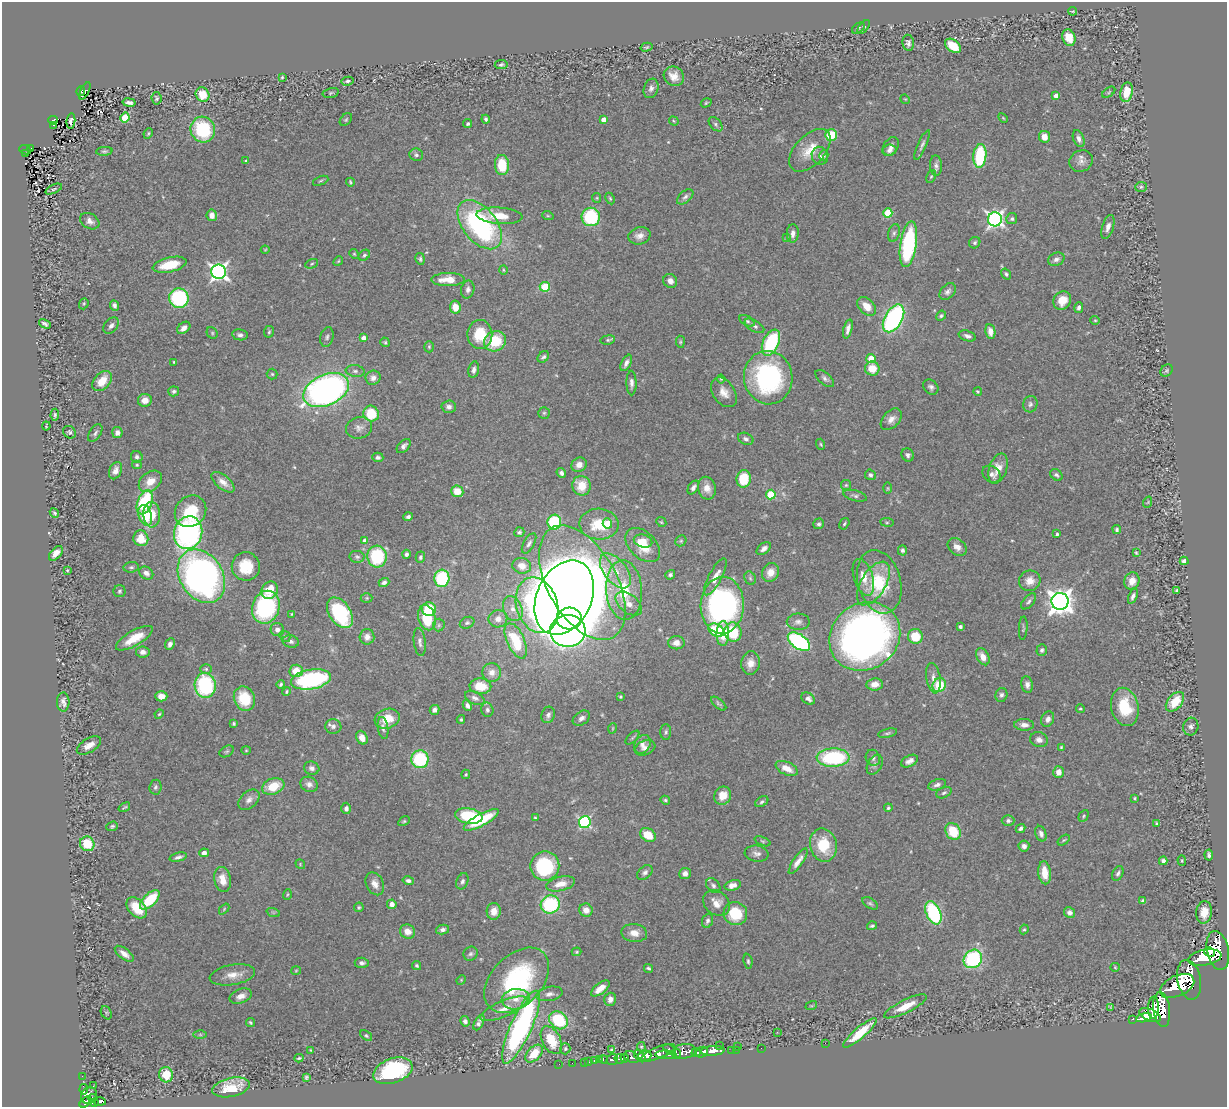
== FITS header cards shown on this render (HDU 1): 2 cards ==
NAXIS1  =                 1225
NAXIS2  =                 1105

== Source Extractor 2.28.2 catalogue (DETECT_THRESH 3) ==
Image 1225 x 1105 px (HDU 1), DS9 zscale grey, 1 PNG px = 1 image px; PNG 1229 x 1109 px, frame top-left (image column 1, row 1105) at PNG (2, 2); each listed source drawn as its Kron ellipse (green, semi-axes under 4 px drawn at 4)
Background 0.581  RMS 0.04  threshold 0.119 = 3 sigma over >= 5 px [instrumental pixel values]
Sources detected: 538; of the 538, the 500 brightest by FLUX_AUTO listed and drawn (38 fainter detections omitted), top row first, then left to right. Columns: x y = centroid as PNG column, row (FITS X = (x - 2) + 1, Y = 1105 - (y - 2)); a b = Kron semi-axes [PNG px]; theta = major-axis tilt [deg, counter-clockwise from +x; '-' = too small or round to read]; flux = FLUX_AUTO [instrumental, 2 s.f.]
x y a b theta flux
1073 11 4 3 - 2.9
864 27 8 4 52 4.6
858 28 7 4 36 4.5
1069 38 8 6 -71 39
908 43 8 6 -81 8.4
953 46 9 6 -36 73
646 47 6 3 15 3.8
501 65 6 4 10 4.8
674 76 10 9 - 27
282 77 4 2 - 3.2
347 81 6 4 9 7.4
651 88 10 7 71 11
81 91 5 3 - 39
85 91 9 3 63 27
1109 92 7 3 36 3.7
1126 92 10 6 81 42
331 93 8 4 13 4.5
202 95 7 6 - 59
1056 96 4 4 - 19
156 98 6 5 - 4.5
905 99 5 4 - 2.7
129 103 7 3 -9 8.9
706 103 5 3 - 3.4
125 118 5 4 - 75
1003 118 6 3 -45 2.8
486 119 4 4 - 5.8
53 120 4 4 - 37
346 120 7 5 49 4.6
603 120 4 4 - 26
71 121 8 4 83 5.3
674 121 5 4 - 3
468 124 4 4 - 4.8
716 124 8 5 -47 5.7
54 125 3 2 - 8.3
203 130 13 12 - 190
148 133 5 3 - 3.7
831 135 6 5 - 95
1044 137 6 5 - 26
1079 139 9 5 -69 13
922 145 16 4 66 8.9
891 146 10 7 57 13
30 148 3 3 - 7.6
25 150 6 3 -22 48
810 150 26 14 47 57
890 150 7 5 7 12
104 151 8 4 4 4.9
26 154 3 2 - 6.3
416 155 7 6 - 7.6
824 155 5 4 - 4.7
820 156 9 8 - 11
980 156 12 6 84 190
246 161 4 3 - 2.5
1081 161 12 10 26 18
502 165 10 7 -85 86
936 166 10 6 -88 10
931 176 6 4 62 3.6
321 181 8 4 22 4.3
350 182 4 2 - 3.3
1141 187 6 5 - 4.5
54 189 9 4 25 5.4
685 197 10 5 41 8.2
597 198 5 4 - 3.1
610 198 6 4 -63 4.1
888 213 4 4 - 100
212 215 6 5 - 19
499 216 23 8 -4 51
548 216 6 3 -18 3.1
591 217 9 9 - 210
995 219 7 7 - 910
1012 219 5 5 - 5.4
90 221 10 7 -31 12
480 225 28 16 -52 520
1108 227 12 5 72 15
793 233 9 6 86 14
894 233 9 5 74 7.2
639 236 11 8 15 18
787 237 4 4 - 2.5
975 243 6 5 - 5.8
908 244 23 8 82 320
265 250 4 4 - 2.5
354 254 5 4 - 3.3
364 255 6 5 - 5.5
420 259 6 4 -79 5.2
1056 259 8 6 25 11
338 261 5 4 - 3.1
312 264 7 4 21 4.5
170 265 17 7 13 72
503 270 5 3 - 2.7
218 272 7 7 - 1100
1006 274 5 4 - 5.2
448 280 17 6 1 45
670 281 7 6 - 13
545 287 5 5 - 91
468 289 9 6 77 10
948 291 9 6 47 11
179 298 10 9 - 270
1062 300 9 8 - 39
84 304 6 4 70 3.7
114 305 5 4 - 9.3
867 306 11 7 -46 32
455 307 6 5 - 38
1079 307 5 4 - 8.5
941 316 5 4 - 5
893 318 15 8 60 540
1095 320 5 4 - 3.2
747 321 8 4 -30 6.4
45 324 6 4 -29 7.2
111 326 9 6 49 11
754 326 11 5 -31 8.3
184 328 7 5 40 16
848 329 10 4 75 12
990 331 7 5 -82 18
269 332 6 5 - 4.3
212 333 6 5 - 4.2
480 334 14 12 89 85
240 335 7 5 -10 9.6
967 336 9 5 -17 9.3
327 337 10 6 76 7.5
364 338 4 4 - 24
608 340 7 4 9 4.5
495 341 11 10 - 98
385 342 5 4 - 4
680 342 6 4 -84 3.9
771 343 14 8 66 230
429 347 5 4 - 3.8
543 357 6 5 - 6.3
871 358 4 4 - 56
174 362 4 3 - 2.7
626 363 9 4 62 11
872 369 7 7 - 48
474 370 8 5 78 10
355 371 9 6 -7 8.5
1167 371 7 5 45 4.7
272 374 5 5 - 4.1
373 378 7 7 - 14
768 378 27 24 -82 420
825 378 11 6 -41 9.2
721 379 4 4 - 3.2
102 381 12 7 48 48
631 383 12 5 -89 11
931 387 8 6 -42 8.7
326 390 24 15 25 1200
174 391 5 5 - 6.1
724 392 16 11 -55 27
978 392 4 3 - 3.5
145 400 7 6 - 20
1030 404 8 7 - 7.8
449 407 7 6 - 12
544 413 5 5 - 4.8
371 414 8 7 - 85
55 415 6 4 85 4.4
891 419 13 8 46 18
46 426 4 2 - 2.9
359 428 13 10 13 17
69 432 7 6 - 6
95 433 10 5 59 7.9
117 433 5 5 - 13
746 439 8 5 -23 8.3
821 444 6 3 -70 3.3
404 446 8 5 47 9.4
908 455 7 6 - 8.2
137 457 6 5 - 8.2
378 457 5 4 - 7.7
137 465 5 4 - 3.3
579 465 8 7 - 19
998 468 16 9 72 31
116 471 9 6 67 17
561 473 5 4 - 8.9
991 474 10 7 -40 11
870 475 6 5 - 7
1056 475 7 5 -39 6
744 479 9 7 83 88
150 481 13 9 39 31
223 482 14 6 -39 21
846 485 5 5 - 3.9
581 486 10 9 - 57
693 487 7 5 56 9.9
707 488 11 9 -77 25
888 488 6 4 -90 3.2
457 491 6 6 - 43
771 495 5 5 - 120
855 496 12 5 -15 7.4
145 502 12 7 69 190
1148 502 6 3 71 2.7
190 511 17 14 47 110
54 513 5 4 - 5.4
152 514 13 8 -88 35
145 515 11 6 -74 92
408 517 5 4 - 7.8
554 522 7 7 - 180
661 522 5 4 - 3.5
887 522 7 3 -7 3.7
607 523 5 4 - 71
599 524 20 15 -3 84
819 524 5 5 - 6.9
844 524 6 4 59 4.2
1117 529 4 4 - 4.8
519 532 5 5 - 5.2
188 533 16 14 75 610
1057 534 3 3 - 4.1
141 538 8 7 - 49
365 541 4 4 - 17
643 541 9 6 -16 27
681 541 6 5 - 4.2
529 543 11 5 60 8.3
643 545 20 13 -44 73
957 547 10 7 -39 19
764 549 8 5 37 12
902 550 5 4 - 5.9
56 553 9 5 48 22
1136 553 4 3 - 3
406 554 4 4 - 6.6
377 556 11 9 -85 180
357 557 7 6 - 6.3
420 557 6 4 74 5.9
1184 561 4 4 - 12
246 566 14 14 - 83
522 566 9 7 -14 26
131 567 8 5 6 5.5
67 570 3 3 - 3.2
615 571 20 11 -52 55
770 572 10 8 64 28
146 573 7 6 - 13
670 575 5 4 - 6.7
201 576 29 21 -57 1200
715 577 20 6 62 26
863 577 19 9 -72 35
442 578 9 7 85 190
750 578 7 5 -62 5.2
1030 581 11 10 - 27
1132 581 9 7 66 26
384 582 5 4 - 8.5
879 582 32 21 -75 150
582 583 63 34 -61 2900
873 584 24 12 58 65
270 590 9 8 - 68
624 590 30 18 -86 130
1177 590 4 3 - 4.2
119 591 6 6 - 4.8
1133 596 8 4 68 8.6
367 598 6 5 - 4
564 598 39 27 65 3700
1029 601 10 5 49 7.3
1060 601 8 8 - 2900
629 604 15 9 -39 26
537 605 28 20 -73 600
722 605 28 21 88 690
266 607 17 13 70 330
429 609 7 7 - 92
513 609 13 9 -67 24
340 613 17 10 -57 250
292 614 4 3 - 2.5
427 618 13 8 -74 110
498 619 9 8 - 19
569 619 12 11 - 800
798 622 11 8 1 13
467 623 7 5 26 6.7
439 625 6 5 - 4.8
960 627 4 3 - 7.3
1023 628 12 3 86 4.7
277 629 7 6 - 11
716 630 8 6 -31 70
568 631 18 16 2 1100
733 632 10 8 -74 97
723 633 12 6 88 59
285 636 6 5 - 3.9
865 636 37 33 38 1600
915 636 7 7 - 67
367 637 7 7 - 17
134 638 21 7 30 61
291 641 8 6 -15 8.4
516 641 19 8 -66 120
420 642 14 6 -83 11
799 642 13 7 -35 450
676 643 8 6 2 19
170 644 6 4 65 11
1042 650 6 5 - 5.9
143 652 7 5 -9 12
983 657 9 6 -60 26
750 663 11 9 83 25
206 669 6 5 - 5.3
296 671 6 6 - 41
492 672 9 9 - 20
933 678 15 7 -81 19
311 679 20 9 10 420
281 684 4 3 - 4.9
875 684 8 6 6 27
205 685 12 10 -87 240
939 685 7 6 - 86
1027 685 8 5 -79 12
480 686 11 8 -3 60
287 692 4 3 - 3.5
1001 695 7 6 - 7.3
161 696 6 5 - 28
620 697 3 3 - 3.2
475 698 10 6 -25 10
244 699 12 10 -66 86
808 699 7 5 -35 10
63 702 9 6 -90 12
1175 702 11 7 49 64
719 704 9 4 -40 5.5
467 706 6 4 -64 9.5
1125 707 19 13 -76 95
1080 709 4 4 - 3
434 710 5 4 - 10
487 710 7 6 - 7.3
159 714 5 4 - 3
548 715 8 6 70 9.7
581 718 9 6 36 11
387 719 13 9 17 52
461 719 4 3 - 4.3
1048 719 8 6 65 14
234 724 4 3 - 4
1024 725 10 6 -1 15
333 726 8 7 - 11
1191 726 9 7 77 9.9
383 728 11 5 -82 8.4
613 728 5 3 - 2.7
666 732 7 5 89 6.4
888 733 9 4 13 5.2
362 738 7 5 -64 23
632 738 9 4 45 4.6
1039 740 9 7 -19 13
642 744 10 7 60 13
89 745 13 7 31 23
1061 747 4 4 - 3.2
645 748 11 7 21 13
246 750 4 4 - 3
227 751 7 5 30 4.9
833 757 16 9 2 270
873 758 8 7 - 9
420 759 9 8 - 200
909 761 9 5 28 13
875 765 11 7 60 10
312 768 8 6 -16 9.1
787 768 12 6 -25 30
1058 772 6 5 - 21
466 774 5 4 - 3.5
309 784 9 7 -27 13
937 785 9 5 19 9
273 786 11 8 20 65
155 787 7 6 - 6.6
944 793 8 5 24 5.8
723 796 9 8 - 40
1134 798 4 3 - 3.8
249 800 12 8 42 16
665 800 5 4 - 4.7
762 802 7 4 32 6.5
124 807 6 3 34 3.6
346 808 6 5 - 11
888 808 4 4 - 4.5
469 816 14 7 -9 150
1084 816 6 4 63 4.1
535 818 4 3 - 3.1
481 820 19 6 28 130
404 821 6 4 30 3.9
1008 821 6 5 - 7.2
585 822 6 6 - 350
1157 824 4 3 - 4.4
112 826 6 4 20 4.8
1021 828 5 3 - 7.4
953 831 9 7 -59 84
1041 834 8 5 -70 10
648 835 8 6 -35 58
1064 840 7 4 35 4.1
763 841 8 4 -21 4.4
87 844 7 7 - 84
823 845 16 13 -77 92
1024 846 5 5 - 12
204 853 5 4 - 11
756 854 12 8 -7 13
1209 855 5 3 - 6.5
178 857 9 4 15 8.6
798 861 15 5 56 19
1163 861 4 4 - 9
1182 861 5 4 - 2.9
300 864 5 4 - 3.1
545 866 14 14 - 200
645 872 9 6 41 9.4
685 873 6 5 - 16
1045 873 11 6 -84 46
1118 873 8 5 64 7.4
222 879 12 8 -80 32
408 880 6 4 -13 8
462 881 8 5 68 8.8
375 884 12 8 -63 21
561 884 14 7 13 33
733 885 8 5 15 20
713 886 8 6 -48 7.2
287 894 5 3 - 2.9
150 900 12 6 44 110
1143 901 4 4 - 7.7
717 903 15 11 -39 28
870 903 9 5 -33 5.6
392 904 5 4 - 16
550 904 9 9 - 220
359 907 5 4 - 4.4
137 908 12 8 -47 65
224 909 6 4 47 3.2
586 910 7 6 - 22
494 911 8 7 - 24
273 912 7 4 -18 3.9
1069 912 6 5 - 10
1204 912 11 7 84 35
933 913 12 7 -67 270
735 914 12 11 - 99
707 921 7 5 69 7.1
872 926 5 4 - 5.3
1024 929 5 4 - 3.5
442 930 6 4 12 10
408 932 8 7 - 27
634 933 13 9 -6 29
1218 951 20 11 -78 3300
577 952 5 4 - 3.5
1210 952 6 4 -30 730
124 954 11 5 -38 16
471 954 7 6 - 7.1
1205 958 17 8 11 2900
973 959 10 8 43 270
748 961 7 4 -82 4.7
362 963 7 5 -2 8.6
417 966 5 4 - 4.8
1115 967 5 4 - 2.8
649 968 4 3 - 4.8
296 971 5 4 - 2.9
232 975 23 10 10 33
461 980 5 4 - 2.7
517 980 38 25 46 370
1189 980 20 11 -78 3600
1177 986 18 10 25 3600
600 988 11 5 38 28
549 994 13 7 11 16
241 996 11 7 21 18
516 999 14 10 9 35
610 999 7 6 - 14
811 1006 6 3 17 3
905 1006 23 6 26 40
1111 1007 4 2 - 3
1153 1008 11 5 88 430
504 1009 25 8 23 36
1162 1009 18 8 -83 2800
106 1013 7 5 -59 4.2
1150 1015 11 6 -24 1700
1144 1018 8 4 12 1100
1132 1019 3 2 - 12
558 1020 10 8 -42 180
465 1021 5 4 - 8.3
250 1022 5 3 - 3.8
479 1022 8 4 63 9.4
521 1027 39 10 66 680
777 1032 3 2 - 3
860 1033 21 5 41 80
200 1034 6 4 -1 3.8
366 1036 7 4 -38 4
551 1040 15 9 -63 76
825 1043 2 2 - 29
720 1046 2 2 - 3.1
641 1047 5 3 - 3.1
737 1047 3 2 - 24
761 1048 2 2 - 6.2
565 1049 6 5 - 3.9
669 1049 7 4 -35 130
311 1050 4 3 - 2.8
611 1050 4 3 - 3.5
732 1050 2 2 - 8.8
736 1050 3 2 - 32
684 1051 12 7 7 440
713 1051 12 5 4 1100
696 1052 4 4 - 370
702 1052 6 5 - 530
658 1053 18 6 22 780
534 1054 10 6 46 60
676 1054 5 3 - 71
666 1055 11 4 -2 200
640 1056 7 4 -50 910
645 1056 7 5 19 1400
632 1057 8 5 -22 380
299 1058 4 2 - 3.7
625 1058 4 3 - 700
599 1059 2 2 - 11
612 1059 6 5 - 170
620 1059 5 4 - 380
603 1060 4 3 - 140
594 1061 3 3 - 27
584 1062 2 2 - 3.2
589 1062 2 2 - 6.9
572 1063 2 2 - 6.8
559 1064 2 2 - 6.1
393 1071 20 12 19 280
166 1075 8 7 - 54
82 1076 2 2 - 4.6
306 1077 4 3 - 4.2
93 1086 3 2 - 4
231 1087 19 9 13 59
84 1089 5 4 - 52
89 1095 9 7 48 450
92 1098 4 3 - 100
85 1102 7 3 43 260
95 1102 4 3 - 99
100 1102 6 3 -3 110
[38 fainter detections neither listed nor drawn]